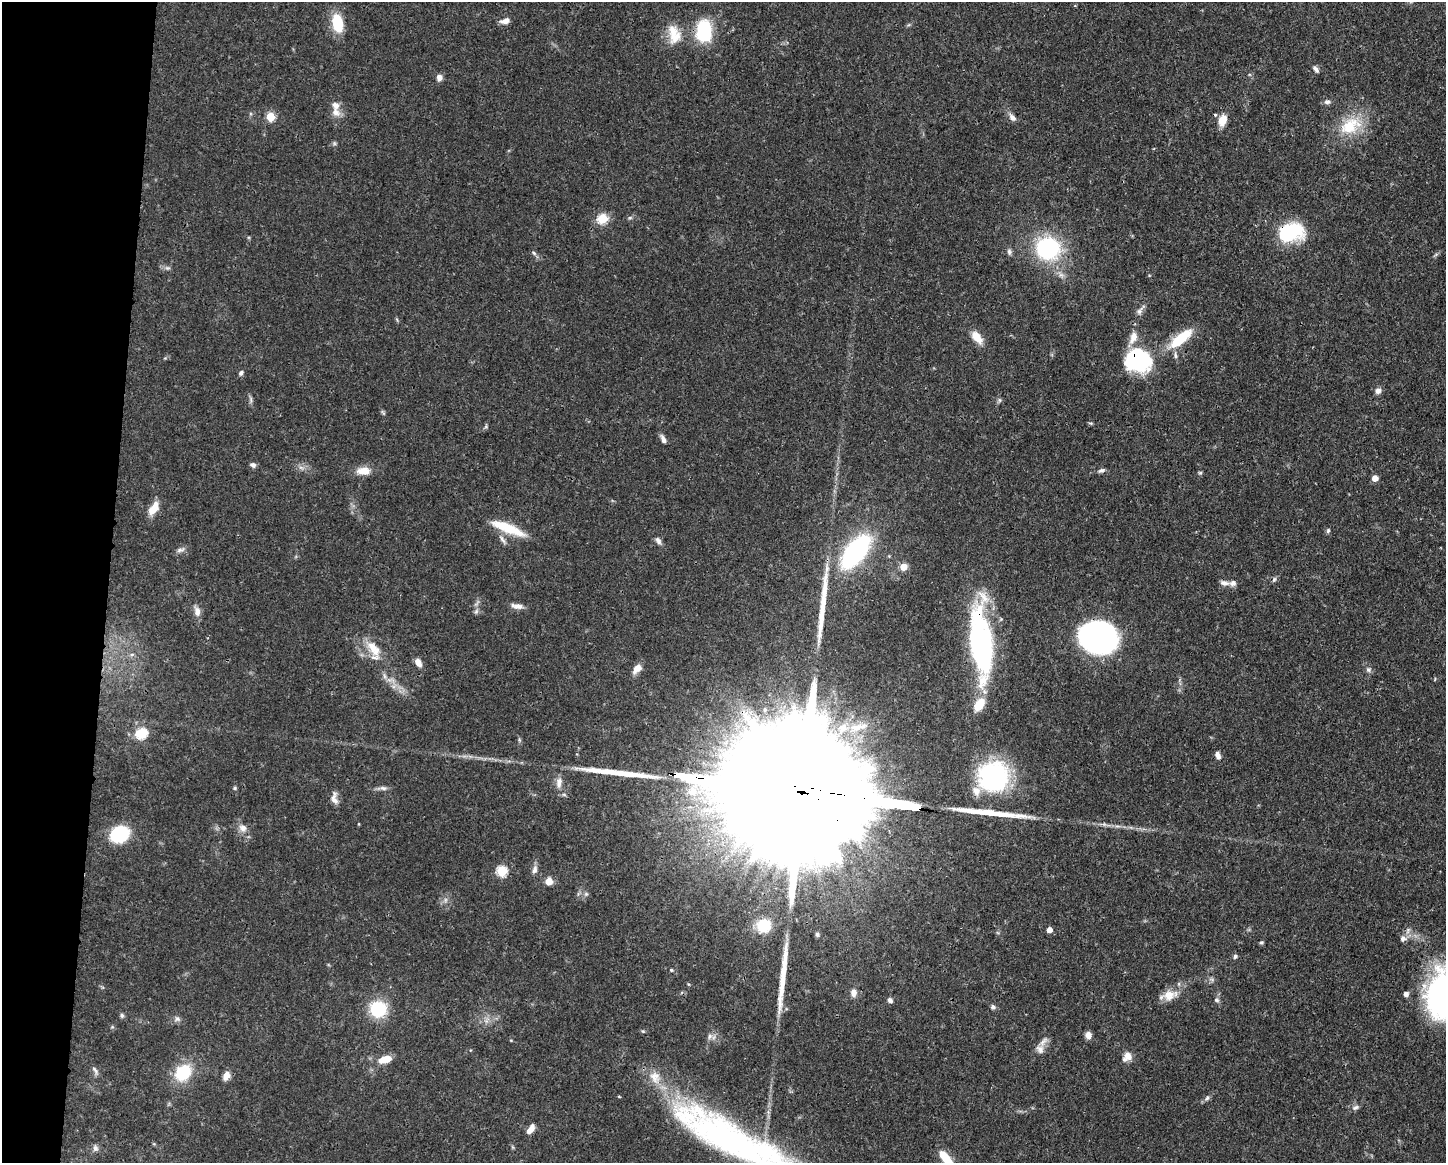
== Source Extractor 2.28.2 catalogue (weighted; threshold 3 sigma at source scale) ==
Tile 7 of 3 x 4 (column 1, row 3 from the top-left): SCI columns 116-1559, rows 1167-2327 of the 4674 x 4656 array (HDU 1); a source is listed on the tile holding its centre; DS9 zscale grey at full resolution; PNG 1448 x 1165 px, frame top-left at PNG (2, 2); no overlay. Shown black and unused: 7% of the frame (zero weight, under 3 of 4 exposures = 1% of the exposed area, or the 3 px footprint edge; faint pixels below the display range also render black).
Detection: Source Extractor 2.28.2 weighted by HDU 2 'WHT'; one run over the whole footprint, this tile lists its part. Background 0.0441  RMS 0.0029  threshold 0.0131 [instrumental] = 3 sigma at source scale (4.5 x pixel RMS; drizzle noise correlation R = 1.50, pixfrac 1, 0.05/0.05 arcsec/px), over >= 5 px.
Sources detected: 118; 1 inside a brighter object's white glare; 1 cosmic-ray / hot-pixel residue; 4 long thin detections or spike segments (spike, bleed or trail) — not listed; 11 inside a brighter listed object's ellipse — not listed separately; the other 101 listed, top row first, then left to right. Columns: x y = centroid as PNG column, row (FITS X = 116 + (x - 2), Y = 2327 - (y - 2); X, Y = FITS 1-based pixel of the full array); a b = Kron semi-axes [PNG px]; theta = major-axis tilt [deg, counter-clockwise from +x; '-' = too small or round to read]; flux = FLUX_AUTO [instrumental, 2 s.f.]
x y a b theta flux
505 21 11 6 15 1.9
337 23 19 11 -80 9.5
704 31 20 14 87 18
674 34 27 15 -80 6
1316 69 9 5 -50 0.92
439 78 7 6 - 1.6
1327 102 9 6 -9 0.94
335 112 15 10 -50 2.4
270 117 5 5 - 10
1012 117 10 7 -52 1.4
1222 120 10 7 74 4.7
1350 126 34 21 30 12
334 143 6 4 -72 0.46
602 218 5 5 - 20
630 218 6 4 1 0.45
1291 232 29 20 12 18
1048 248 13 12 - 47
1009 252 9 6 -89 0.8
534 253 7 4 -45 0.56
167 268 7 5 10 0.65
1140 310 18 6 53 1.4
977 337 17 9 -49 3.7
1181 338 34 11 39 10
1138 360 31 26 -17 24
241 373 6 5 - 0.77
1378 391 7 7 - 1.4
251 399 9 3 -85 0.67
999 400 6 5 - 0.55
1091 423 7 3 -6 0.36
663 439 10 5 -66 1.3
253 465 7 6 - 0.97
1101 470 10 5 22 0.79
363 471 18 10 2 3.5
1200 473 5 5 - 0.41
1375 478 5 4 - 3.1
153 509 16 8 58 4.4
508 528 41 10 -22 9.7
1328 530 7 4 63 0.5
503 540 15 4 -51 1.1
658 541 10 6 -59 1.1
181 550 13 6 17 1.1
856 551 28 13 51 57
903 567 5 5 - 7
1274 579 8 5 63 0.62
1224 583 15 6 -10 1.4
517 606 14 7 -7 1.9
197 611 12 8 -79 2
476 611 8 6 69 0.77
1097 636 35 26 -3 77
981 643 81 22 -85 58
372 646 15 13 -27 4.2
132 654 6 4 1 0.6
418 662 9 6 -60 2.2
637 668 13 8 47 2.5
1368 670 7 7 - 0.8
765 709 7 5 -90 0.66
858 727 34 11 13 8
141 733 6 5 - 21
1218 755 9 5 -69 1.3
993 776 33 33 - 35
559 783 15 8 81 2.1
235 788 5 4 - 0.38
383 788 10 5 -15 1
800 792 167 25 -8 50000
334 798 16 8 -82 1.9
243 828 11 9 -30 1.9
120 834 11 9 21 30
534 869 11 7 77 1.3
502 871 5 5 - 22
549 881 5 5 - 6.6
764 925 17 16 - 8
1049 930 4 4 - 2.6
817 934 6 5 - 0.64
1403 938 8 7 - 1.3
1261 942 5 5 - 0.43
1235 956 5 5 - 0.82
671 970 5 4 - 0.38
854 993 11 8 85 1.6
1406 994 6 5 - 1.1
1170 995 20 13 19 4.2
1443 996 52 32 88 67
890 1000 6 5 - 1
1216 1000 8 6 -50 0.74
993 1007 6 6 - 0.71
378 1009 12 11 - 18
122 1016 7 5 -62 0.63
177 1019 8 7 - 0.92
1088 1035 7 6 - 1.8
710 1036 9 6 75 1.2
1043 1042 17 7 51 1.7
1127 1056 11 9 -49 2.2
385 1059 16 8 15 4
95 1070 13 5 -60 0.95
183 1073 14 12 46 16
226 1076 12 7 65 2
1207 1098 6 6 - 0.66
1355 1107 10 6 24 0.94
531 1129 11 6 55 2.2
736 1142 147 33 -28 120
95 1148 9 7 -88 1
946 1159 19 8 -51 6.8
Overlapping masked pixels (flux is a lower limit): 5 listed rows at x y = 1291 232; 1138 360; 981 643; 800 792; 736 1142
Isophote crosses this tile's border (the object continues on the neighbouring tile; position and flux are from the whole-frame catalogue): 3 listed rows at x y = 1443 996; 736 1142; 946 1159